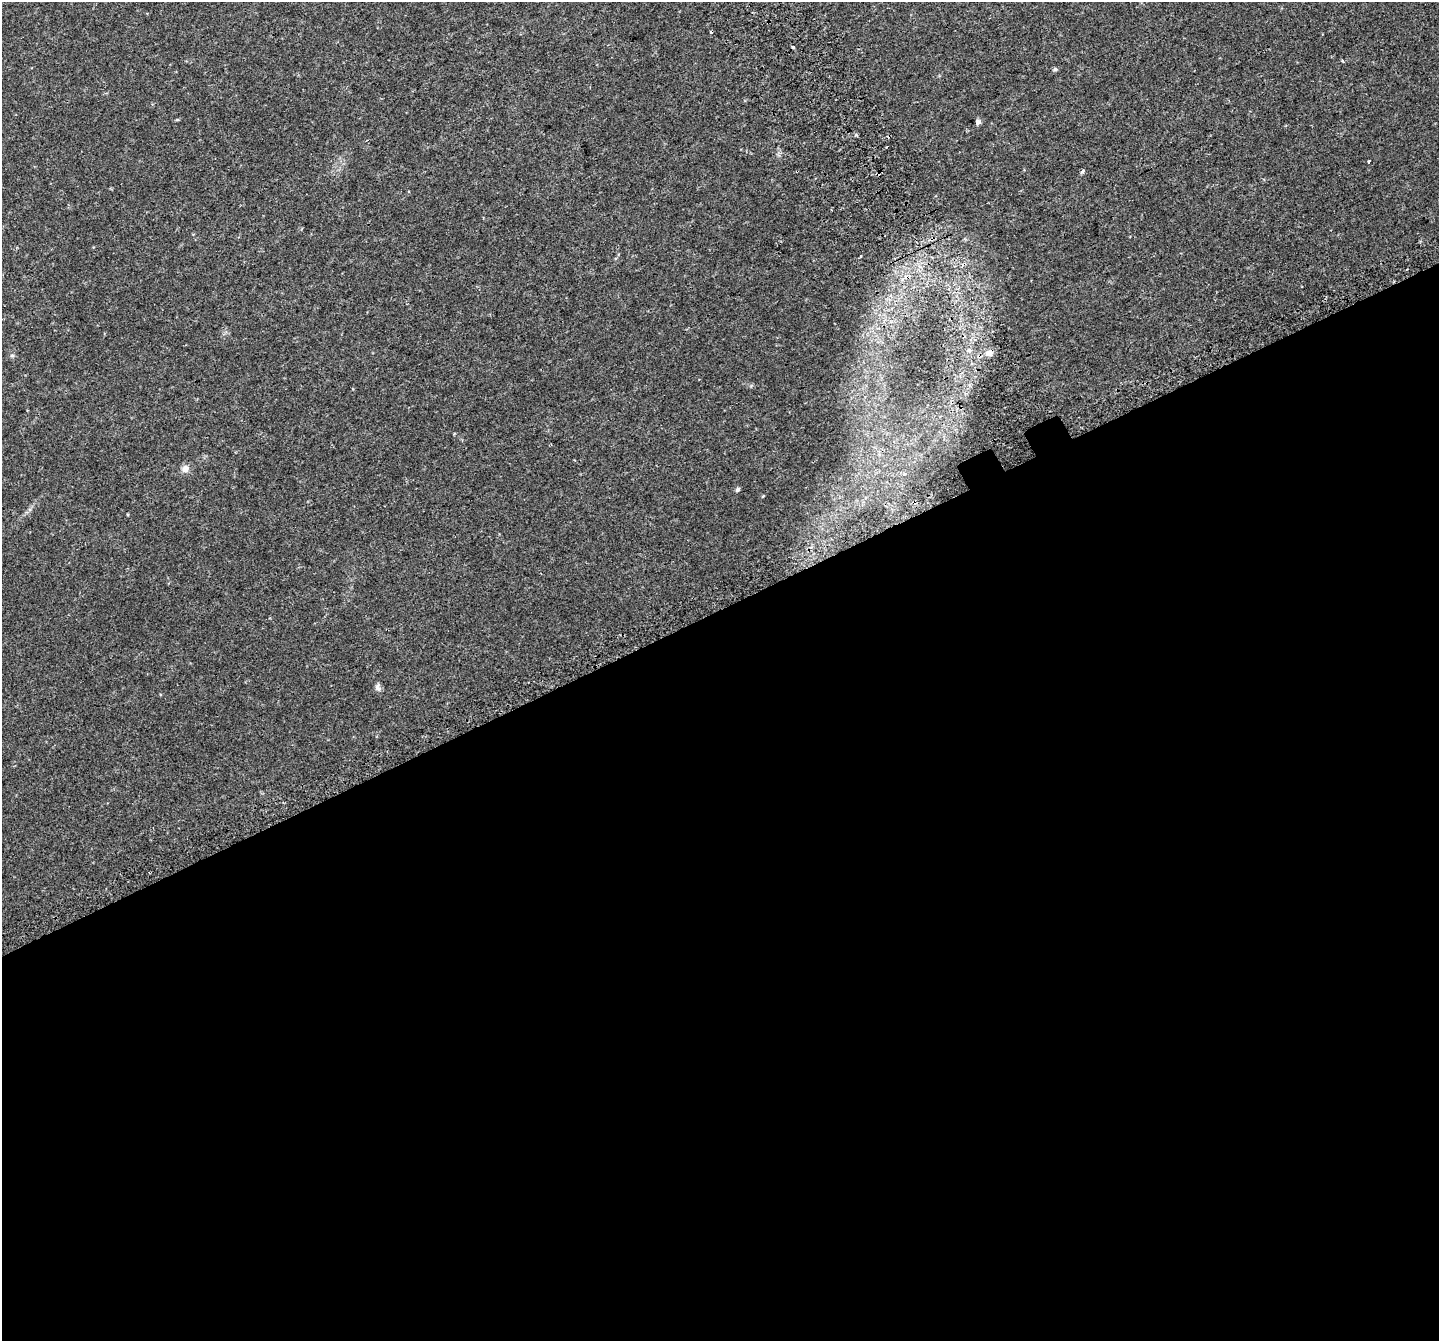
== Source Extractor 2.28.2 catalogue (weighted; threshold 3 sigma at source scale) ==
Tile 15 of 4 x 4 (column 3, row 4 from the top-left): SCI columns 2925-4361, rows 214-1552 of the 5856 x 5728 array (HDU 1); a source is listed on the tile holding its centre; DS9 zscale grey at full resolution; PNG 1441 x 1343 px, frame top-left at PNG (2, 2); no overlay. Shown black and unused: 55% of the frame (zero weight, under 2 of 3 exposures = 3% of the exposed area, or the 3 px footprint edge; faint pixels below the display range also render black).
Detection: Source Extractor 2.28.2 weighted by HDU 2 'WHT'; one run over the whole footprint, this tile lists its part. Background 0.0234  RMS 0.0058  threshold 0.0261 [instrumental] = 3 sigma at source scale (4.5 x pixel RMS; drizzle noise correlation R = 1.50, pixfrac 1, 0.0396/0.0396 arcsec/px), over >= 5 px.
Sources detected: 18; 3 cosmic-ray / hot-pixel residue — not listed; the other 15 listed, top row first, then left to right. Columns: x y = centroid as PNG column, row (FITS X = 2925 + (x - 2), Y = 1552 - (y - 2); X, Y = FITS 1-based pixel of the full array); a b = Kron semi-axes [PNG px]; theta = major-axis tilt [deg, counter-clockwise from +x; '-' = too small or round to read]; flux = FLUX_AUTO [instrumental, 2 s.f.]
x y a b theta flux
793 47 3 3 - 9.9
1343 61 3 3 - 3
1055 69 6 5 - 1
177 120 5 3 - 0.56
978 122 6 5 - 1.7
887 147 3 2 - 0.5
1369 161 3 3 - 2.7
1083 171 3 3 - 3.1
861 256 3 2 - 0.44
968 350 6 5 - 2.1
989 353 11 8 10 3.5
12 356 6 5 - 0.95
185 469 10 10 - 2.8
737 489 5 5 - 1.2
378 688 12 7 -79 1.8
Unlisted compact peaks at least as high as the median listed source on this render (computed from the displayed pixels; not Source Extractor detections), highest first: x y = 763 496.